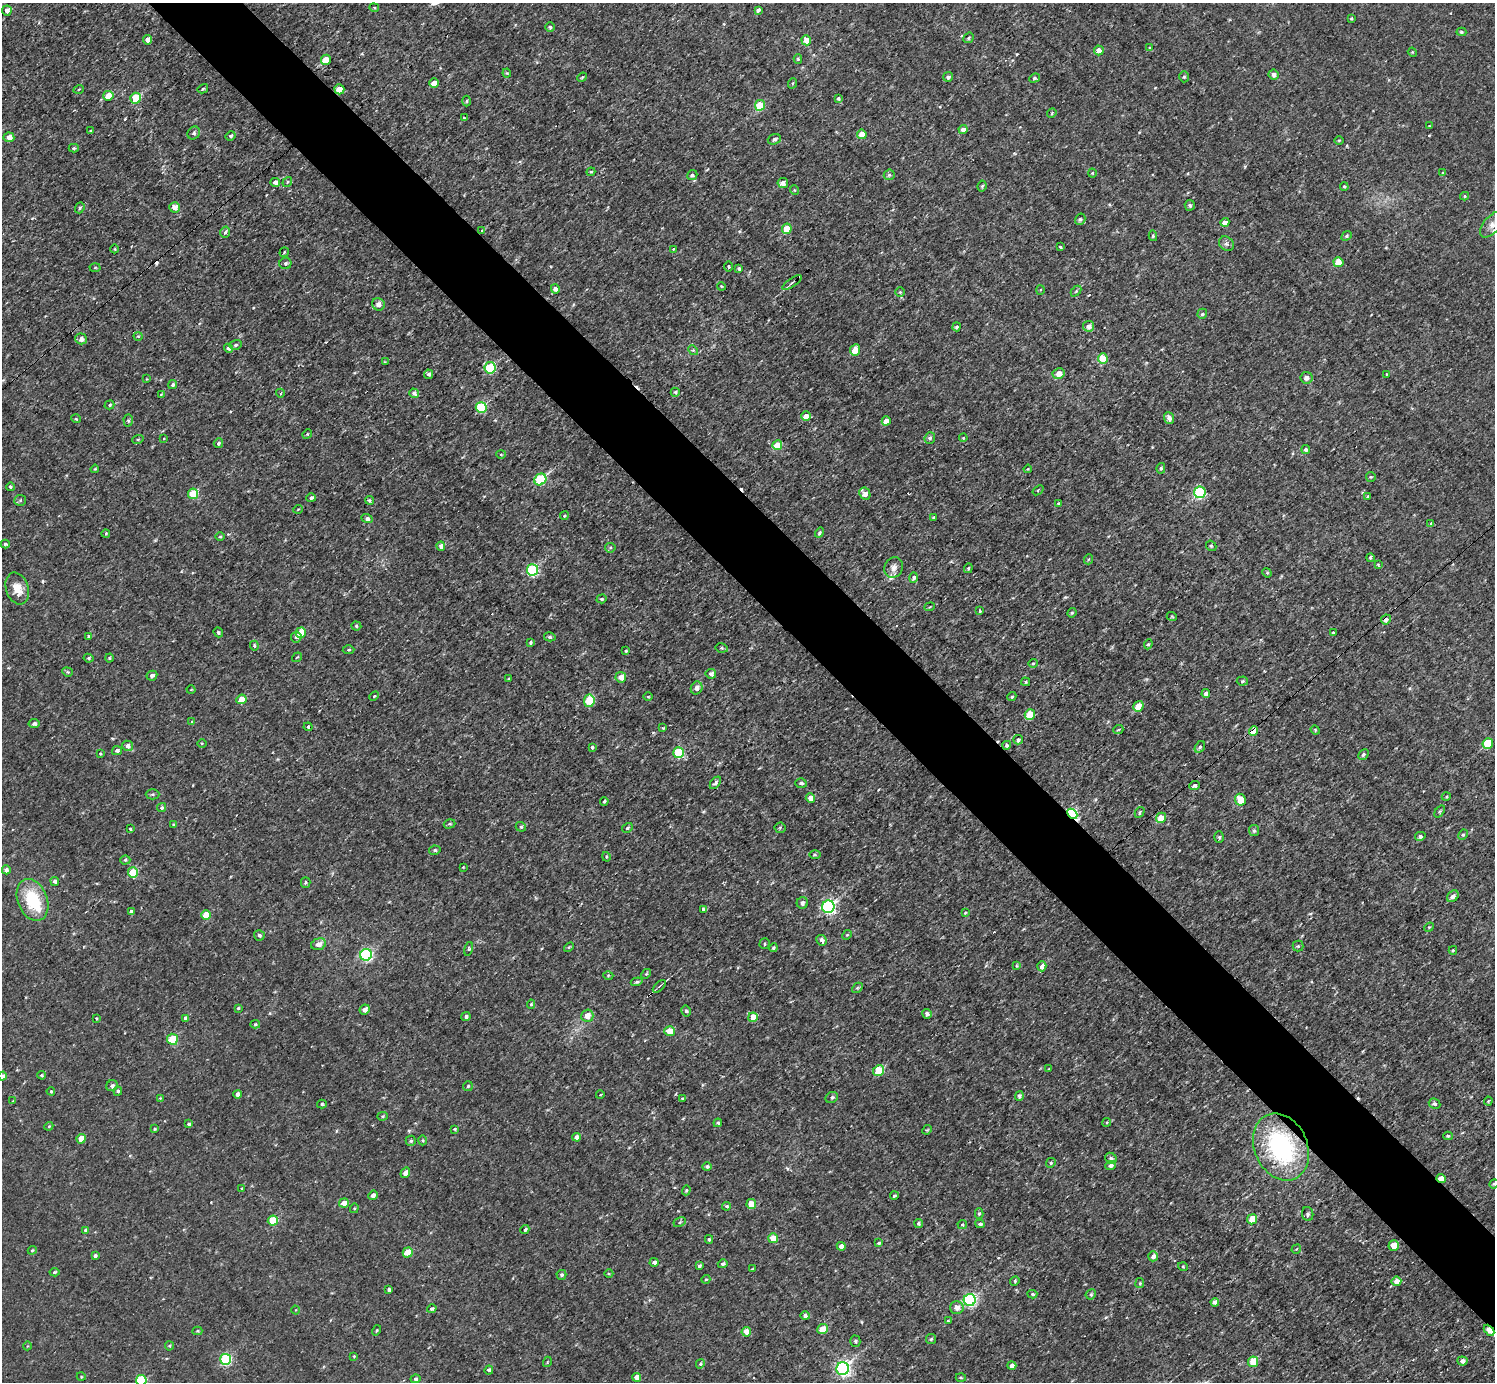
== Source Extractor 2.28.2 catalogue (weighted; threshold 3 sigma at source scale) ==
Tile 6 of 4 x 4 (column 2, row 2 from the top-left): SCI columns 1499-2991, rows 2920-4299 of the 5983 x 5981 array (HDU 1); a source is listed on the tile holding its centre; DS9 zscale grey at full resolution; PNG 1497 x 1384 px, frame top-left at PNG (2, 3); each listed source drawn as its Kron ellipse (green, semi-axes under 4 px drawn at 4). Shown black and unused: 6% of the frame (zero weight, under 3 of 4 exposures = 1% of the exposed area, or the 3 px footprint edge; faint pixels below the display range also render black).
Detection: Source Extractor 2.28.2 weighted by HDU 2 'WHT'; one run over the whole footprint, this tile lists its part. Background 0.0675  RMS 0.062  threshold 0.281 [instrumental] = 3 sigma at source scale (4.5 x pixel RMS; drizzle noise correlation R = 1.50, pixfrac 1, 0.05/0.05 arcsec/px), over >= 5 px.
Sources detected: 408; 6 cosmic-ray / hot-pixel residue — neither listed nor drawn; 4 inside a brighter listed object's ellipse — not listed separately; the other 398 listed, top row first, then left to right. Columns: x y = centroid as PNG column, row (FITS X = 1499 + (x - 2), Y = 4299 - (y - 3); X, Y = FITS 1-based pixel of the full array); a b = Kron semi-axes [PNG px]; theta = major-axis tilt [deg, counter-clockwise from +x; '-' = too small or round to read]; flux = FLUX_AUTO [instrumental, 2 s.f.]
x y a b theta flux
374 8 5 3 - 7
758 10 4 4 - 19
7 11 5 5 - 33
1351 19 4 4 - 6.4
550 27 5 4 - 10
1461 32 5 4 - 12
968 38 6 4 40 8.9
147 40 5 4 - 49
806 40 5 5 - 73
1150 47 4 3 - 5.1
1099 50 5 4 - 52
1412 52 4 3 - 5.4
798 59 5 4 - 8.2
326 60 5 5 - 120
507 73 4 4 - 6
1274 75 5 5 - 31
582 77 5 4 - 7.2
948 77 5 5 - 16
1184 77 5 4 - 8.7
1034 78 5 4 - 9.3
434 83 5 4 - 74
793 83 5 3 - 5.9
79 89 5 3 - 5.1
203 89 5 4 - 7.6
339 89 5 5 - 120
108 96 5 5 - 150
136 98 5 5 - 270
838 98 4 3 - 12
467 101 5 3 - 7.2
760 105 5 5 - 250
1052 113 5 4 - 6.1
464 118 3 2 - 6.4
1429 126 3 3 - 5.6
90 130 3 2 - 4.8
963 130 4 4 - 35
194 133 7 5 54 15
862 134 5 4 - 86
231 136 5 4 - 12
9 137 5 4 - 43
774 139 7 5 19 14
1339 140 4 3 - 5.4
74 148 5 4 - 8
591 172 4 4 - 7.6
1092 173 4 4 - 5.9
1443 173 4 4 - 9.3
692 175 5 5 - 17
889 175 5 5 - 12
287 182 5 4 - 8.6
275 183 5 4 - 41
783 183 5 5 - 37
982 186 5 4 - 9.9
1344 187 4 3 - 7.2
794 190 5 3 - 5.1
1465 196 4 4 - 7.5
1190 205 5 5 - 12
174 207 5 5 - 46
80 208 6 4 69 9.2
1080 219 6 5 - 11
1225 222 4 4 - 48
1492 224 16 8 48 46
787 229 5 5 - 150
481 231 3 2 - 6.2
225 232 5 4 - 16
1153 236 5 4 - 11
1347 236 5 4 - 9
1226 244 8 6 -42 17
1060 247 4 3 - 11
115 249 4 3 - 4.6
673 249 4 2 - 6.3
284 252 5 2 - 5.2
1338 262 5 5 - 120
285 263 6 6 - 14
728 266 5 3 - 5.7
95 268 5 3 - 6.9
739 268 4 4 - 9.9
792 282 11 2 36 9.8
721 286 4 3 - 5.1
555 289 5 4 - 33
1041 290 5 3 - 6.5
1076 291 6 4 45 8.3
900 292 5 5 - 9.1
378 304 6 6 - 32
1202 314 5 4 - 12
1089 326 5 5 - 32
957 327 4 4 - 12
138 336 4 4 - 6.8
81 339 6 5 - 24
235 345 6 5 - 12
228 348 5 4 - 19
693 350 5 4 - 8.4
855 350 5 5 - 100
1103 358 5 5 - 180
385 362 4 3 - 6.5
490 368 6 5 - 420
1059 373 6 5 - 62
429 374 5 4 - 15
1386 374 4 2 - 5.1
1306 378 6 6 - 29
146 379 4 2 - 4.7
172 385 5 4 - 13
675 392 4 4 - 12
280 393 4 4 - 7
414 393 5 4 - 25
161 394 3 3 - 6.2
109 405 5 4 - 11
481 407 5 5 - 440
806 416 5 5 - 64
1169 418 6 5 - 37
76 419 5 3 - 5.4
128 421 6 4 -88 8.8
886 421 4 4 - 46
307 434 5 4 - 7.2
164 438 4 2 - 4.9
930 438 6 5 - 18
963 438 4 4 - 6.9
138 439 6 3 18 7.2
218 443 5 4 - 16
777 445 5 4 - 120
1306 449 4 4 - 11
501 454 4 4 - 6.7
1161 468 5 4 - 9.6
95 469 4 3 - 6.8
1028 469 4 3 - 6.3
1371 477 5 4 - 6.5
540 479 6 5 - 480
10 487 4 4 - 9.2
1038 490 6 3 38 6.1
1200 492 6 5 - 630
193 494 5 5 - 220
865 494 6 5 - 50
1368 496 4 4 - 7.2
311 498 5 4 - 17
20 500 6 5 - 9.3
369 500 4 4 - 11
1059 504 4 2 - 5.6
298 509 5 3 - 4.9
564 516 4 4 - 8.5
933 517 4 3 - 7.9
367 519 5 4 - 21
1431 523 4 3 - 6.2
819 533 5 4 - 13
106 534 4 3 - 9
220 537 5 3 - 6.6
5 544 4 3 - 9
441 546 4 4 - 38
1211 546 5 4 - 9.5
610 548 5 5 - 8.6
1370 558 4 3 - 8.3
1089 559 5 3 - 6
1378 565 4 3 - 6.2
894 568 10 9 - 33
968 568 5 4 - 7.8
532 570 6 5 - 760
1267 573 5 4 - 7.5
914 577 5 4 - 18
17 588 16 11 -72 90
602 599 5 4 - 8.7
930 607 5 3 - 6.4
980 611 3 3 - 7.3
1072 613 5 4 - 8.6
1172 617 5 3 - 5.4
1386 619 5 4 - 21
356 626 5 4 - 10
218 632 5 4 - 13
301 633 5 5 - 140
1333 633 3 3 - 5.9
89 636 4 3 - 14
296 637 5 5 - 14
550 637 6 4 -15 9.8
530 643 4 3 - 12
1148 644 5 4 - 8.1
254 646 5 4 - 8.9
722 648 6 4 -11 8.7
349 650 6 4 3 10
626 651 3 3 - 9.6
297 657 5 3 - 4.7
89 658 5 4 - 11
109 658 4 4 - 7.1
1033 663 5 4 - 7.3
67 672 5 4 - 10
711 674 5 5 - 24
152 676 5 4 - 23
621 677 5 5 - 51
509 679 3 2 - 5.5
1242 681 6 4 5 11
1026 682 4 4 - 8.5
697 688 6 5 - 36
191 690 4 3 - 5
1206 694 4 4 - 28
374 696 5 3 - 7.6
1012 696 5 4 - 10
648 697 4 3 - 4.9
241 699 5 5 - 96
589 701 6 5 - 260
1138 706 5 5 - 110
1030 714 5 5 - 170
192 722 4 3 - 8.6
34 724 5 4 - 17
308 727 4 4 - 7.5
663 728 4 3 - 7.6
1118 730 5 3 - 6.6
1315 730 5 4 - 7.8
1253 731 5 4 - 130
1018 740 5 5 - 15
1488 743 5 5 - 280
202 744 4 3 - 6.1
1007 745 4 4 - 14
128 746 5 5 - 29
592 747 4 3 - 10
1200 747 6 4 58 12
117 751 5 4 - 19
100 753 3 3 - 5.2
678 753 5 5 - 380
1364 754 6 4 47 14
715 783 7 4 50 14
801 783 5 4 - 16
1195 785 5 4 - 19
153 794 7 5 0 11
1446 797 4 3 - 5.8
810 798 5 4 - 60
1240 800 6 5 - 130
604 801 4 3 - 11
162 808 5 4 - 14
1140 812 6 4 58 9.1
1440 812 6 4 53 8.1
1072 814 6 4 -43 1200
1161 818 5 5 - 110
450 824 6 4 17 9.5
174 825 4 4 - 11
521 827 5 4 - 14
627 828 6 4 31 11
780 828 5 5 - 7.3
130 829 3 3 - 9.8
1254 830 6 5 - 14
1463 835 5 4 - 9.3
1420 836 5 4 - 17
1219 837 6 5 - 9.8
435 850 6 4 12 13
815 855 6 4 -1 8
606 857 5 4 - 9.5
125 860 5 4 - 11
463 867 3 3 - 4.2
6 870 4 4 - 21
133 873 5 5 - 260
55 881 4 4 - 18
306 883 5 4 - 9.6
1453 896 6 5 - 27
33 900 22 14 -68 280
802 903 6 5 - 17
828 907 6 6 - 1400
703 909 4 4 - 6.6
131 912 4 4 - 19
965 913 4 4 - 6.8
206 915 5 5 - 130
1429 927 5 4 - 8
259 935 5 5 - 15
847 935 5 4 - 7.8
821 940 6 5 - 22
319 944 7 5 18 36
765 944 5 5 - 10
1298 946 5 5 - 9.7
569 947 6 3 44 6.7
773 948 4 4 - 11
469 949 7 3 77 7.8
1453 950 4 3 - 8.3
366 955 6 6 - 1100
1017 966 4 4 - 6.5
1042 966 5 4 - 52
646 974 5 4 - 7.4
608 975 5 3 - 6.2
637 982 6 4 17 11
659 986 8 3 44 8.7
857 988 6 4 42 9.2
531 1004 4 4 - 10
238 1008 4 3 - 8.5
365 1010 5 4 - 30
686 1011 6 4 -61 15
927 1014 5 4 - 17
587 1016 6 6 - 65
466 1017 4 4 - 17
753 1017 5 5 - 120
96 1018 4 3 - 6.6
186 1018 4 4 - 26
255 1024 5 4 - 8.8
669 1031 5 5 - 96
172 1039 5 5 - 240
1049 1069 4 3 - 5.9
878 1071 5 5 - 210
41 1075 4 3 - 9.1
2 1076 4 4 - 22
112 1086 6 5 - 19
468 1086 5 5 - 8.5
51 1091 4 3 - 7.6
118 1091 4 4 - 13
237 1094 4 4 - 26
600 1095 4 2 - 4.3
1019 1096 5 4 - 15
832 1097 6 5 - 14
160 1098 4 4 - 5
682 1099 3 3 - 8.4
13 1101 4 3 - 6.2
1488 1101 4 4 - 5.9
322 1104 5 4 - 11
1434 1104 6 5 - 14
383 1116 5 4 - 8
1107 1122 4 3 - 6.3
718 1123 4 4 - 13
189 1124 4 3 - 13
49 1126 4 3 - 5.6
155 1129 3 3 - 8.5
455 1129 4 3 - 8.5
927 1130 5 4 - 6.1
1448 1136 4 4 - 7.7
576 1137 4 4 - 34
81 1139 5 4 - 100
423 1140 5 3 - 6.8
411 1141 5 5 - 10
1281 1147 35 26 -66 860
1111 1158 6 5 - 14
1051 1163 5 4 - 8.7
1111 1166 5 4 - 21
707 1167 4 4 - 14
405 1173 5 4 - 39
1441 1179 5 4 - 110
1494 1184 5 4 - 7.1
241 1188 4 3 - 6.4
686 1190 5 4 - 7.9
373 1195 5 4 - 31
894 1196 4 4 - 9.2
344 1203 5 4 - 50
751 1204 5 4 - 100
727 1206 4 4 - 9.6
354 1208 5 4 - 7.2
979 1214 5 4 - 11
1308 1214 7 5 -82 15
1252 1219 5 5 - 140
273 1220 5 5 - 270
680 1222 6 4 29 9.7
918 1223 4 4 - 12
980 1224 4 3 - 13
962 1225 5 4 - 10
525 1229 4 3 - 11
85 1230 4 4 - 10
773 1238 5 5 - 130
709 1239 4 3 - 11
879 1243 4 3 - 7.4
1394 1245 5 5 - 98
841 1246 4 4 - 38
1296 1249 5 3 - 6.1
32 1250 4 4 - 7.1
408 1253 5 4 - 140
95 1255 4 4 - 13
1153 1256 5 4 - 34
654 1262 4 4 - 19
723 1264 5 4 - 13
699 1266 3 3 - 11
1183 1267 5 3 - 5.1
752 1269 3 2 - 4.2
54 1272 5 4 - 10
609 1273 4 3 - 6.2
561 1275 5 5 - 14
706 1279 5 3 - 6.2
1015 1281 5 4 - 7.4
1396 1281 5 5 - 64
1140 1283 5 4 - 7.7
389 1290 4 3 - 17
1032 1294 5 4 - 13
1091 1294 5 5 - 10
970 1300 6 6 - 1100
1215 1302 4 4 - 34
957 1307 7 6 - 46
432 1309 5 4 - 16
295 1310 4 3 - 5
805 1316 5 4 - 17
948 1321 3 3 - 6
822 1329 5 5 - 110
376 1330 5 4 - 7.9
1489 1330 6 3 -46 82
197 1331 5 4 - 7.1
746 1332 5 5 - 80
931 1339 5 5 - 9.8
855 1341 5 5 - 12
27 1346 4 3 - 4.7
169 1346 4 4 - 7.8
354 1356 3 2 - 5.7
226 1359 5 5 - 650
1462 1361 5 4 - 29
547 1362 5 3 - 5.3
1253 1362 5 5 - 170
700 1364 5 3 - 6.5
1012 1366 4 4 - 35
843 1369 6 6 - 1700
489 1370 4 4 - 12
81 1376 4 3 - 5.2
637 1377 4 4 - 45
961 1377 5 3 - 6.6
415 1379 5 4 - 12
141 1380 5 5 - 390
Overlapping masked pixels (flux is a lower limit): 7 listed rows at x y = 339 89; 1386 619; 1253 731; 1072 814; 1281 1147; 1441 1179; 1489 1330
Isophote crosses this tile's border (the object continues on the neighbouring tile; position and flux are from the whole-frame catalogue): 4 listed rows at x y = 1492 224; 2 1076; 1494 1184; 141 1380